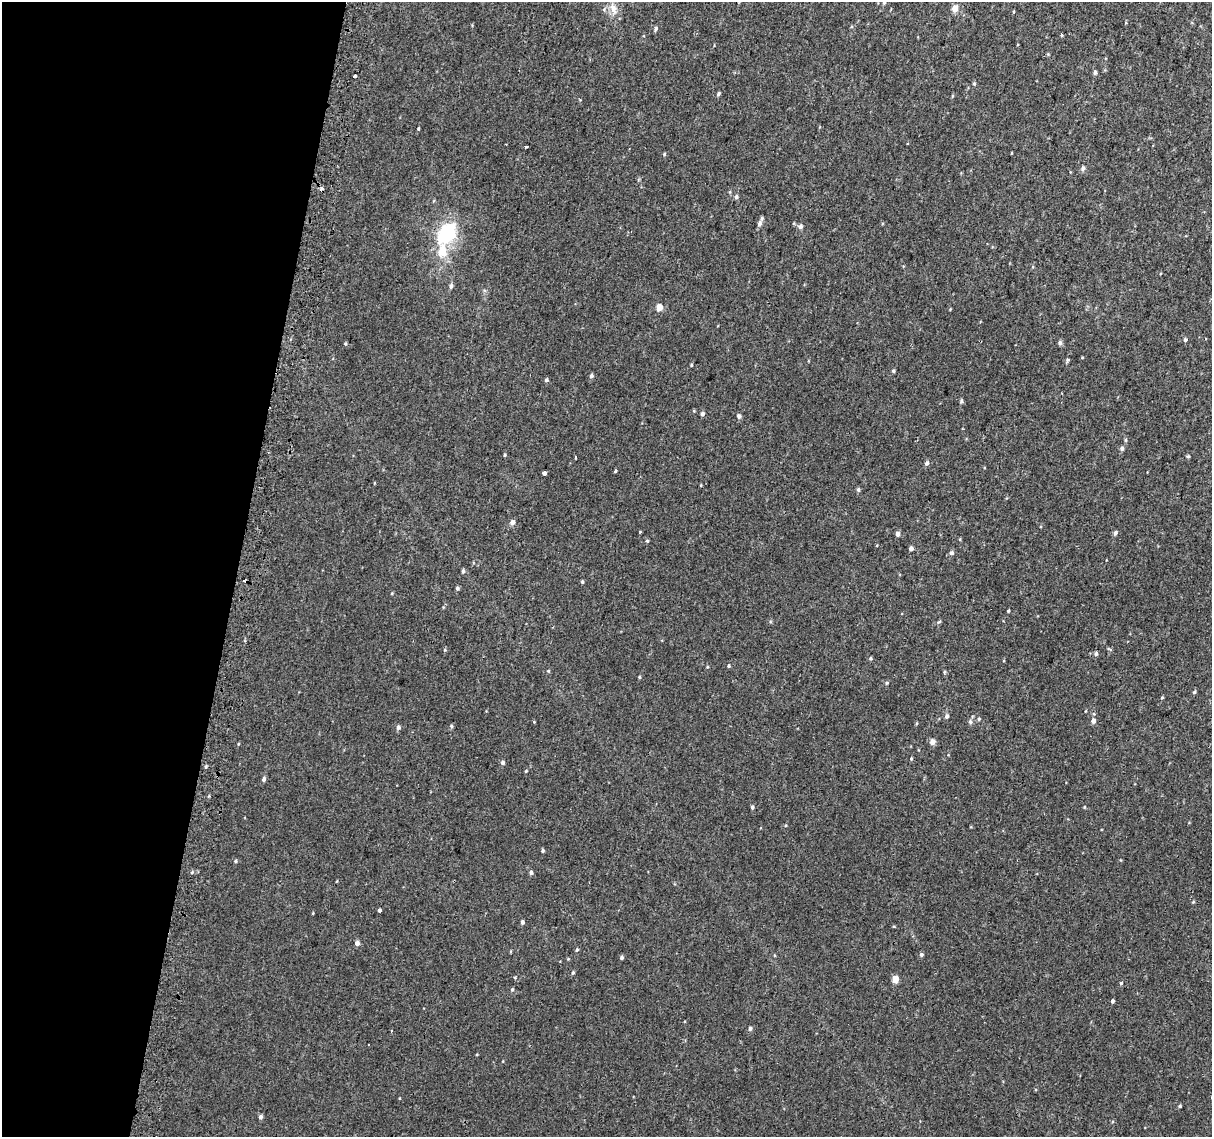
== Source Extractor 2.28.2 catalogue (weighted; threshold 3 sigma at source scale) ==
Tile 9 of 4 x 4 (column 1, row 3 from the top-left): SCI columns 48-1257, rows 1465-2599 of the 4945 x 5257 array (HDU 1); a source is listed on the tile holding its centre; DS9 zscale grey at full resolution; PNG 1214 x 1139 px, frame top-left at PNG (2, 2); no overlay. Shown black and unused: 20% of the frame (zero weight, under 2 of 3 exposures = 6% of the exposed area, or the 3 px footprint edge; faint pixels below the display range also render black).
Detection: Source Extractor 2.28.2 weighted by HDU 2 'WHT'; one run over the whole footprint, this tile lists its part. Background 0.00573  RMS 0.0057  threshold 0.0256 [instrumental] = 3 sigma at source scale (4.5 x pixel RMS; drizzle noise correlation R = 1.50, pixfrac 1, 0.0396/0.0396 arcsec/px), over >= 5 px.
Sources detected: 99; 2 cosmic-ray / hot-pixel residue — not listed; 1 inside a brighter listed object's ellipse — not listed separately; the other 96 listed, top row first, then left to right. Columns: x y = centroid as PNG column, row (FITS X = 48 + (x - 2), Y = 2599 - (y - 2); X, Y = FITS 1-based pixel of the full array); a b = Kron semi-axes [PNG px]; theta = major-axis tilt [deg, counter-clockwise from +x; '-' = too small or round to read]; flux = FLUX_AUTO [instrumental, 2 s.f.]
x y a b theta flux
884 2 6 5 - 1
613 8 18 9 -70 4.7
955 9 5 4 - 6.8
656 28 5 4 - 1.2
1062 35 4 3 - 0.62
1095 73 5 4 - 1.3
355 76 4 3 - 2.8
974 84 5 4 - 0.67
718 94 5 4 - 0.85
952 96 5 3 - 0.51
526 147 3 3 - 5.1
664 154 4 4 - 0.62
1083 168 6 5 - 1.6
736 197 6 5 - 1.1
759 223 9 6 70 2
800 226 7 6 - 1.4
446 233 24 16 55 35
451 286 6 5 - 1.4
659 308 4 4 - 8.5
1185 340 4 4 - 1.1
980 341 3 2 - 0.51
1060 343 5 5 - 1.5
345 344 4 4 - 0.6
1067 359 5 4 - 0.85
691 365 4 4 - 0.51
893 371 5 4 - 0.69
591 376 5 5 - 1.2
546 380 5 4 - 0.97
961 401 5 4 - 1
694 411 5 3 - 0.46
702 414 5 4 - 1.5
739 416 4 4 - 1.8
1122 448 5 5 - 1.4
505 455 4 3 - 0.52
1188 456 5 4 - 0.62
575 457 3 2 - 0.55
927 463 6 5 - 1.5
615 471 4 3 - 0.57
545 473 3 3 - 5.1
701 485 4 2 - 0.4
858 490 6 4 -70 0.87
512 522 5 4 - 2.9
1115 533 6 5 - 1.2
897 534 4 4 - 2.4
647 541 4 4 - 0.6
911 548 4 4 - 2.6
952 553 6 5 - 1.3
463 571 5 4 - 0.96
582 582 4 3 - 0.74
457 588 4 4 - 1
1008 611 3 3 - 0.58
939 622 7 4 20 0.77
1096 654 6 4 88 1
870 658 5 5 - 0.75
729 666 5 4 - 0.72
548 671 4 4 - 0.52
944 672 5 4 - 0.62
639 677 4 3 - 0.55
887 683 5 4 - 0.74
1194 692 5 4 - 0.81
1162 697 4 3 - 0.59
1094 714 5 4 - 0.72
947 716 6 5 - 1.3
979 719 4 4 - 0.7
1093 721 5 4 - 2.4
534 722 4 3 - 0.37
970 722 6 5 - 1.2
451 726 5 4 - 0.88
398 727 5 4 - 1.7
932 742 4 4 - 4.6
238 744 4 3 - 0.43
911 759 4 4 - 0.54
502 762 5 5 - 1.3
206 767 4 4 - 0.7
526 771 5 3 - 0.46
264 779 5 4 - 1.6
752 807 4 3 - 1.1
542 850 4 4 - 0.83
235 861 5 4 - 0.63
192 872 5 3 - 0.67
531 872 5 4 - 1.2
1193 902 5 3 - 0.51
380 910 3 3 - 7.3
522 922 4 3 - 1.4
357 943 4 4 - 2.4
577 950 5 4 - 0.73
921 955 5 4 - 1.2
622 958 4 4 - 1.1
573 973 5 4 - 0.69
895 979 5 4 - 9.5
1121 983 3 3 - 3.8
512 989 5 4 - 0.73
1112 1001 4 3 - 1
750 1028 5 5 - 1.2
1180 1106 4 4 - 0.74
261 1117 5 4 - 1.6
Overlapping masked pixels (flux is a lower limit): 1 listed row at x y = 980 341
Isophote crosses this tile's border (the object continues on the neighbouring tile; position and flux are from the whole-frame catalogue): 1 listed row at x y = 884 2
Unlisted compact peaks at least as high as the median listed source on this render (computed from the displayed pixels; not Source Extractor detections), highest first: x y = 418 129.